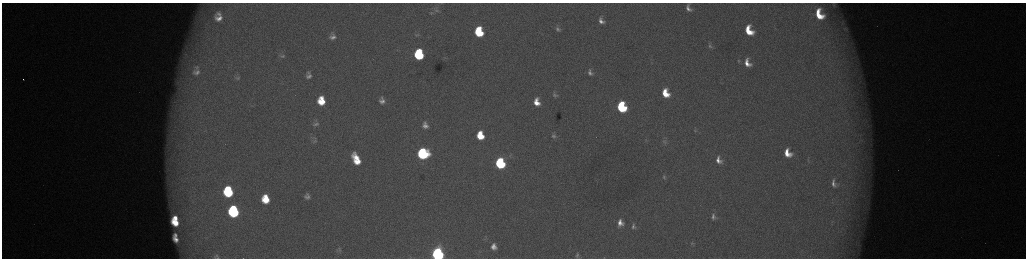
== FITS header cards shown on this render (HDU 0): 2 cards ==
NAXIS1  =                 2048 /fastest changing axis
NAXIS2  =                  512 /next to fastest changing axis

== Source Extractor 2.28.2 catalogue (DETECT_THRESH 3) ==
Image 2048 x 512 px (HDU 0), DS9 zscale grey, zoomed out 1/2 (1 PNG px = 2 x 2 image px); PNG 1028 x 260 px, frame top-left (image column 1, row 511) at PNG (2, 3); no overlay
Background 175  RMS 2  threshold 6.13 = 3 sigma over >= 5 px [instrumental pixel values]
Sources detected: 70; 3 cannot appear on this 1/2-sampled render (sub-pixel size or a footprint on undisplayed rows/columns) and are not listed; the other 67 listed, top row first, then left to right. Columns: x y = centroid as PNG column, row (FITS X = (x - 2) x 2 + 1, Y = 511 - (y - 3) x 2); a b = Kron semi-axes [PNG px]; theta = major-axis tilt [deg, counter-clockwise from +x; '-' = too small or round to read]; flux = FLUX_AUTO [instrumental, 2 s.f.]
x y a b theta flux
834 5 8 7 - 2100
688 8 7 4 -64 1900
437 10 9 5 -18 1300
432 13 6 4 8 680
219 14 11 6 -40 2200
819 14 14 9 -65 14000
219 18 12 10 -17 4900
601 21 9 7 -66 3000
842 23 5 4 - 870
844 28 6 2 0 590
558 29 4 2 - 720
749 30 10 7 -65 12000
479 32 8 6 -78 23000
417 35 8 3 -5 540
332 36 6 5 - 1900
710 46 9 5 -63 1100
419 54 8 6 -86 33000
282 56 8 5 15 1100
738 61 7 4 -68 740
747 63 12 8 -65 5500
197 68 10 7 -81 2300
196 72 12 10 -22 3700
590 72 10 6 -60 2100
309 76 6 4 10 1300
238 77 7 4 10 830
23 79 2 1 - 350
665 93 9 6 -67 10000
555 95 5 4 - 780
382 98 6 4 -70 800
321 101 8 6 -84 10000
382 101 7 5 -18 2000
537 102 7 5 -75 5000
621 107 8 6 -69 39000
315 123 6 5 - 1400
425 125 9 7 -78 3000
695 131 6 4 -24 640
480 135 8 6 -76 12000
554 136 6 5 - 920
646 140 4 2 - 270
315 141 7 4 30 830
664 141 7 6 - 1500
787 153 9 7 -62 7200
423 154 8 7 - 58000
356 158 12 6 -49 7400
719 160 11 8 -60 3700
808 160 6 2 -70 470
357 161 8 5 -9 6300
500 163 7 6 - 51000
664 177 8 6 -69 1500
834 183 8 4 -77 1800
228 191 9 7 -81 34000
307 196 5 5 - 1500
265 199 8 6 -81 10000
233 211 8 7 - 61000
713 217 10 7 -75 2000
175 218 5 3 - 3700
175 223 8 5 -39 8500
620 223 7 6 - 3300
633 227 8 6 -78 1300
175 235 4 3 - 1100
176 239 7 4 -47 2800
692 243 7 4 75 620
494 247 7 6 - 3100
339 249 9 4 -71 820
438 254 7 6 - 130000
577 255 7 4 77 840
217 256 6 4 -54 840
At the frame edge (FLAGS 8, measured only in part): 2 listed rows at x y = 438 254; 217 256
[3 sub-pixel or undisplayed-footprint detections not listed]